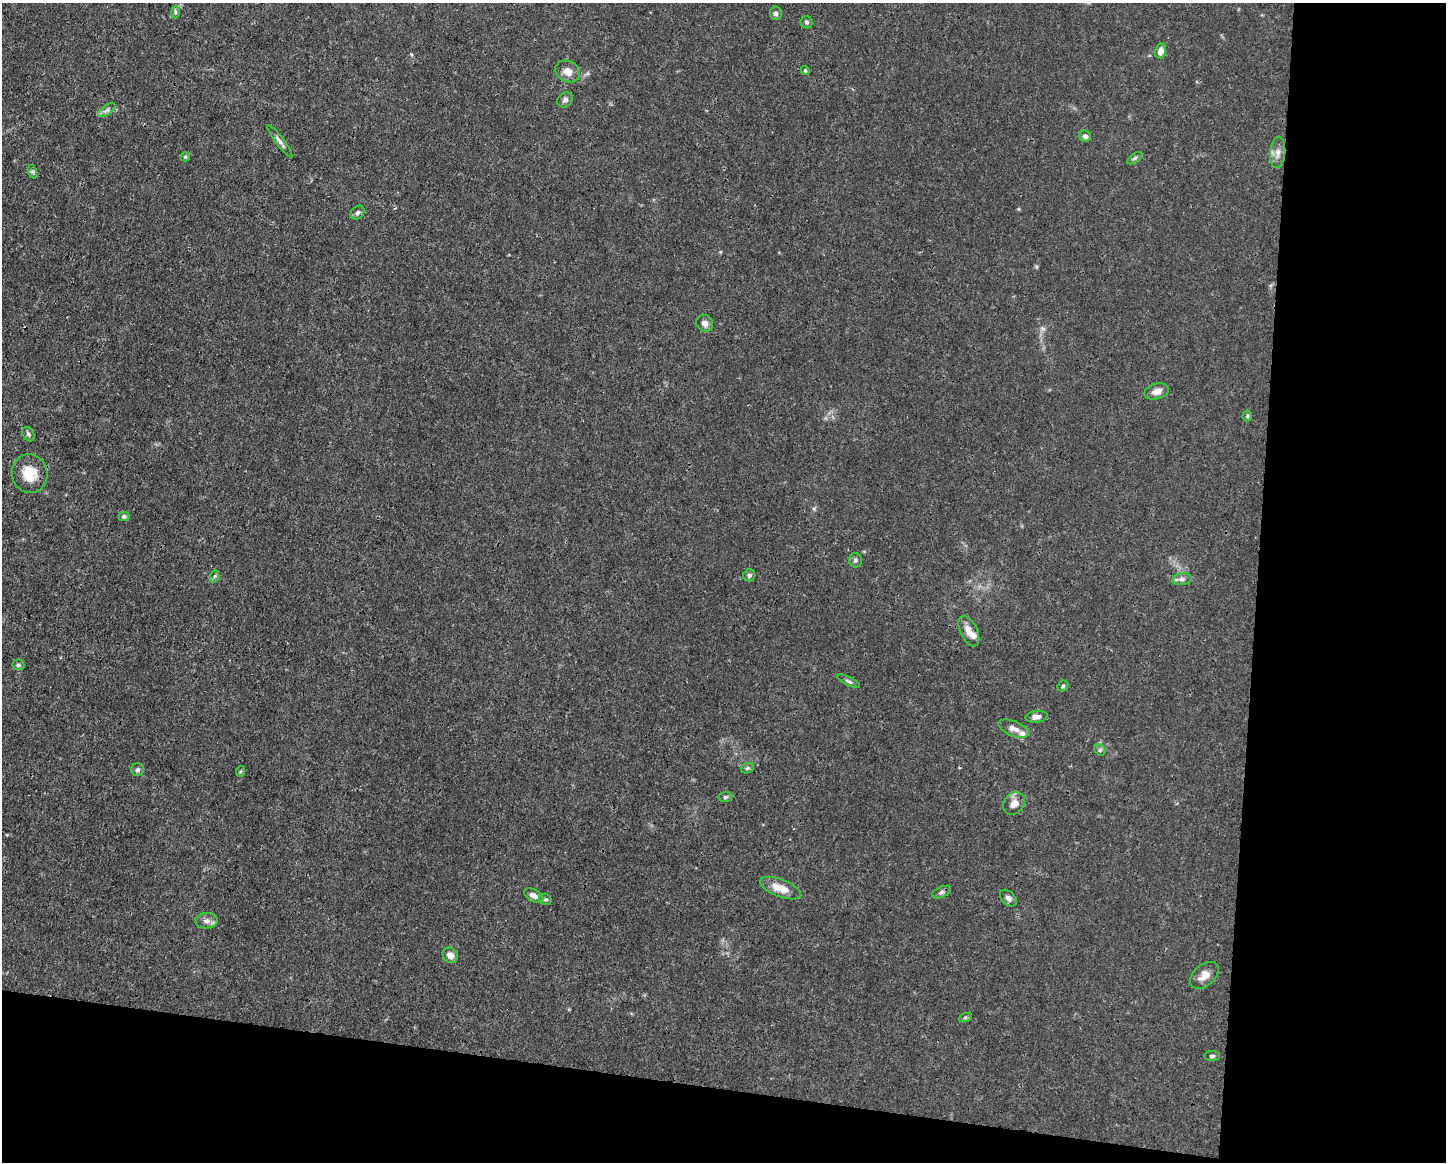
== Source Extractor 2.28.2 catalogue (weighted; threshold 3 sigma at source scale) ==
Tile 12 of 3 x 4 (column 3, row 4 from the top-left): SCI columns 3001-4444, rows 1-1160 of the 4667 x 4639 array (HDU 1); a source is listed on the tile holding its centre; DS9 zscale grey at full resolution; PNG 1448 x 1164 px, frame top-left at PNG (2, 3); each listed source drawn as its Kron ellipse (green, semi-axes under 4 px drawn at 4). Shown black and unused: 20% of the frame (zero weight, under 3 of 4 exposures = <1% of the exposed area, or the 3 px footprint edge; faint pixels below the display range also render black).
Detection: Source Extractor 2.28.2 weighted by HDU 2 'WHT'; one run over the whole footprint, this tile lists its part. Background 0.0157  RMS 0.0024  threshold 0.0109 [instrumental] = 3 sigma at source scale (4.5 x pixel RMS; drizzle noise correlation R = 1.50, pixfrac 1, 0.05/0.05 arcsec/px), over >= 5 px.
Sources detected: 50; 1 cosmic-ray / hot-pixel residue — neither listed nor drawn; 2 inside a brighter listed object's ellipse — not listed separately; the other 47 listed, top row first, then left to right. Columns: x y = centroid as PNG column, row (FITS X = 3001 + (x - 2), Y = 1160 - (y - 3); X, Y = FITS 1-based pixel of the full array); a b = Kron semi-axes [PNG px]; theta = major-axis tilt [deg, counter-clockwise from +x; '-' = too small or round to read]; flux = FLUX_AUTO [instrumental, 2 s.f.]
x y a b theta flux
175 12 6 4 -88 0.38
776 13 7 6 - 0.68
807 22 6 6 - 0.5
1161 51 7 5 80 1.5
805 70 4 4 - 0.35
568 71 13 10 -28 2.1
565 100 8 7 - 0.86
107 110 10 5 35 0.78
1085 136 6 5 - 0.84
280 141 20 4 -53 0.93
1278 153 15 7 84 1.6
185 157 5 4 - 0.29
1135 158 8 4 36 0.42
33 172 7 4 -72 0.43
358 213 8 6 46 0.63
705 323 9 8 - 1.2
1157 391 12 7 15 1.6
1247 416 5 5 - 0.34
28 434 7 5 -62 0.55
30 474 19 18 - 5.1
124 516 5 5 - 0.45
855 560 7 6 - 0.6
749 575 6 5 - 0.59
215 576 6 4 70 0.37
1182 579 9 6 9 0.76
969 631 16 8 -65 2
18 665 6 5 - 0.49
849 681 12 4 -27 0.53
1063 686 6 4 45 0.35
1036 717 11 5 6 1.2
1014 729 16 7 -22 1.5
1100 750 6 5 - 0.43
747 768 7 5 20 0.44
137 770 6 6 - 0.55
241 771 5 3 - 0.29
725 797 7 5 5 0.48
1014 803 12 10 49 1.8
781 888 21 9 -21 3.6
941 892 10 5 25 0.64
534 895 10 6 -28 1.1
1008 898 10 6 -46 0.95
545 899 6 5 - 0.49
207 921 11 7 4 1.2
450 955 8 7 - 1.3
1204 975 16 10 40 2.1
965 1018 7 4 20 0.35
1212 1056 8 5 0 0.49